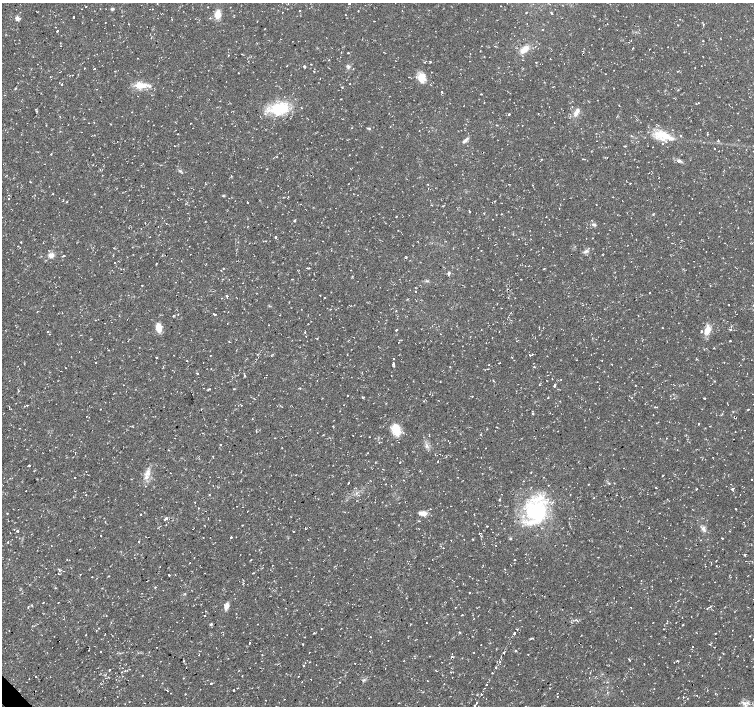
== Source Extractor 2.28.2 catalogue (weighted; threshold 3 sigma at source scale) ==
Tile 7 of 4 x 4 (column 3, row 2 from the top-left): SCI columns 3009-4512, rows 2958-4365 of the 6017 x 5986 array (HDU 1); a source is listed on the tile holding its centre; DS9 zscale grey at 2 x 2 block average (1 PNG px = mean of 2 x 2 image px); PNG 756 x 708 px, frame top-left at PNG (2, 3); no overlay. Shown black and unused: <1% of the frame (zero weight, under 2 of 3 exposures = <1% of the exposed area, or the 3 px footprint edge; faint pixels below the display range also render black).
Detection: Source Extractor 2.28.2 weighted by HDU 2 'WHT'; one run over the whole footprint, this tile lists its part. Background 0.0198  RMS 0.003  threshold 0.0135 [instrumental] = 3 sigma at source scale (4.5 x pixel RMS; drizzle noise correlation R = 1.50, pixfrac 1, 0.0396/0.0396 arcsec/px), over >= 5 px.
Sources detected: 383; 1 inside a brighter object's white glare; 32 cosmic-ray / hot-pixel residue — not listed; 8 inside a brighter listed object's ellipse — not listed separately; the other 342 listed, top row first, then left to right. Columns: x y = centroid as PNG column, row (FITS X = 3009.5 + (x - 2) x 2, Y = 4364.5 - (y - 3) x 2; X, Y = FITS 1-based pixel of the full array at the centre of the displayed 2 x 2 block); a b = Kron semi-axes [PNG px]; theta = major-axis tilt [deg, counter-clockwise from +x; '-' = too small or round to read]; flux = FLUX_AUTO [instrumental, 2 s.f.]
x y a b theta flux
157 3 2 2 - 0.34
395 3 2 2 - 0.22
349 4 2 2 - 1.3
86 6 2 2 - 1
500 6 2 2 - 0.25
207 7 2 2 - 0.29
112 9 4 3 - 1
152 9 2 2 - 0.43
300 10 2 2 - 0.91
36 11 2 2 - 0.44
282 12 2 2 - 0.49
552 13 3 2 - 0.46
218 14 7 5 79 9.4
345 15 2 2 - 0.29
73 17 2 2 - 2.2
17 18 7 4 -72 1.7
210 18 2 2 - 0.6
680 19 2 2 - 0.28
257 21 2 2 - 0.27
374 21 2 2 - 0.36
129 24 2 2 - 0.33
57 30 2 2 - 4
542 30 2 2 - 0.31
703 41 3 2 - 0.53
524 49 10 6 42 7.3
348 53 3 2 - 0.34
242 54 2 2 - 0.73
470 54 2 2 - 0.28
228 55 2 2 - 1.1
137 58 2 2 - 0.22
430 62 2 2 - 0.91
536 62 2 2 - 0.53
304 66 2 2 - 6.5
348 67 5 4 - 1.4
84 68 2 2 - 1.1
94 69 2 2 - 1.4
61 71 2 2 - 0.35
314 71 2 2 - 0.32
677 71 3 2 - 0.52
72 75 2 2 - 1.1
409 77 2 2 - 0.36
422 77 9 8 - 8.5
62 84 2 2 - 1.2
350 84 2 2 - 0.34
140 85 18 7 3 9.1
342 87 3 2 - 0.56
15 88 3 2 - 0.56
442 92 2 2 - 1.1
481 94 2 2 - 0.35
698 103 2 2 - 0.4
279 109 21 12 11 27
577 110 10 6 59 3.4
36 111 3 2 - 0.67
132 112 2 2 - 1
509 114 3 2 - 0.7
538 114 2 2 - 0.62
60 116 2 2 - 0.62
554 122 2 2 - 0.33
94 123 2 2 - 0.3
191 123 2 2 - 0.9
522 125 2 2 - 0.24
369 128 4 2 - 1
664 136 24 9 -16 17
465 140 11 3 42 2
718 141 3 2 - 0.57
174 146 2 2 - 0.57
625 146 3 2 - 0.56
714 148 2 2 - 1.4
51 154 2 2 - 0.33
607 158 2 2 - 0.34
541 159 3 2 - 0.37
679 161 7 4 17 1.6
630 183 2 2 - 0.32
53 194 2 2 - 0.37
358 195 2 2 - 0.22
223 196 3 2 - 0.51
283 197 2 2 - 0.34
288 197 3 2 - 0.34
612 197 3 2 - 0.25
9 199 2 2 - 0.65
67 202 2 2 - 0.36
247 202 2 2 - 4.4
301 204 2 2 - 0.26
596 205 2 2 - 0.95
443 206 3 2 - 0.39
559 208 2 2 - 0.63
736 210 2 2 - 0.21
469 212 2 2 - 1.3
484 213 2 2 - 0.54
501 214 2 2 - 0.3
653 214 3 3 - 0.47
396 216 2 2 - 1.8
546 216 2 2 - 0.81
295 220 3 2 - 0.81
166 223 2 2 - 0.54
594 225 5 4 - 1.5
398 230 2 2 - 0.29
598 233 2 2 - 0.25
275 237 2 2 - 1.1
518 239 2 2 - 0.38
21 242 3 2 - 0.36
18 246 2 2 - 0.23
366 249 2 2 - 0.25
481 250 2 2 - 0.73
585 251 7 4 30 1.9
51 255 7 6 - 3.8
64 255 3 2 - 0.92
406 257 3 2 - 0.55
114 262 2 2 - 0.33
156 263 2 2 - 0.39
307 268 4 2 - 0.76
121 269 2 2 - 0.25
449 274 4 2 - 1.3
292 279 2 2 - 1.2
521 279 2 2 - 0.71
427 281 4 3 - 0.84
142 285 2 2 - 0.37
415 292 2 2 - 0.69
650 292 2 2 - 0.33
227 297 2 2 - 3.1
325 297 2 2 - 1.1
222 298 2 2 - 0.27
753 305 3 2 - 0.43
301 309 2 2 - 0.23
37 311 2 2 - 0.28
396 311 2 2 - 0.64
215 314 2 2 - 1.6
280 315 2 2 - 0.27
173 316 2 2 - 0.56
311 321 2 2 - 0.28
104 323 2 2 - 0.28
268 325 2 2 - 0.31
158 327 7 5 -83 9.1
663 328 2 2 - 0.4
396 330 2 2 - 2.6
481 330 2 2 - 0.37
707 330 12 7 71 6.6
730 330 4 2 - 0.55
48 331 2 2 - 2.9
305 332 2 2 - 0.58
492 338 2 2 - 0.28
535 338 2 2 - 0.2
229 341 3 2 - 0.52
516 341 2 2 - 0.28
730 341 2 2 - 0.58
398 342 2 2 - 0.91
61 343 2 2 - 0.26
139 347 2 2 - 0.23
532 354 2 2 - 0.68
210 355 2 2 - 0.5
156 358 3 2 - 0.42
394 359 2 2 - 0.42
187 361 2 2 - 2.1
95 362 2 2 - 1.4
203 362 2 2 - 0.32
500 363 2 2 - 0.29
612 364 3 2 - 0.34
489 365 2 2 - 0.54
394 366 4 2 - 0.92
163 367 2 2 - 0.55
534 367 3 2 - 0.52
211 368 2 2 - 0.28
197 373 2 2 - 1.3
244 375 3 2 - 0.73
561 379 2 2 - 0.26
493 381 2 2 - 0.78
547 381 2 2 - 0.2
304 382 2 2 - 0.18
539 385 2 2 - 0.39
554 385 2 2 - 4.1
210 389 2 2 - 0.43
19 391 2 2 - 0.31
516 391 2 2 - 0.32
348 396 2 2 - 0.4
472 396 2 2 - 0.38
363 398 3 2 - 0.53
548 398 2 2 - 0.36
704 398 3 2 - 0.47
423 401 2 2 - 0.3
27 405 2 2 - 0.52
344 405 2 2 - 0.32
657 407 2 2 - 0.35
100 409 2 2 - 0.31
201 409 2 2 - 0.32
748 410 3 2 - 0.64
532 413 3 2 - 0.59
550 413 2 2 - 0.22
722 414 3 2 - 0.53
653 415 2 2 - 0.34
699 423 3 2 - 0.74
132 426 2 2 - 0.49
496 427 2 2 - 0.32
705 428 2 2 - 0.31
396 429 15 10 -61 9.7
323 435 3 2 - 0.34
353 435 2 2 - 1
369 437 2 2 - 0.27
175 438 2 2 - 0.4
748 453 2 2 - 0.24
375 462 2 2 - 0.61
438 462 2 2 - 0.43
29 465 2 2 - 2.4
383 469 2 2 - 0.3
86 471 2 2 - 1
148 473 9 5 75 3.9
170 473 2 2 - 0.62
75 477 2 2 - 0.36
544 477 2 2 - 0.3
751 479 2 2 - 1.5
349 482 2 2 - 0.46
614 483 2 2 - 0.34
385 484 2 2 - 0.87
589 484 2 2 - 0.42
656 487 2 2 - 0.44
697 489 3 2 - 0.48
732 489 3 2 - 2.3
26 491 2 2 - 1.7
209 494 2 2 - 0.31
86 495 2 2 - 0.3
594 498 2 2 - 0.5
499 499 2 2 - 0.76
195 502 2 2 - 0.88
236 506 2 2 - 0.54
198 508 2 2 - 0.32
735 509 2 2 - 0.49
535 511 31 29 -50 60
7 513 2 2 - 0.41
422 513 10 5 -10 3.9
141 514 2 2 - 1.7
166 519 4 2 - 1.7
105 522 2 2 - 0.57
204 525 2 2 - 0.27
487 526 2 2 - 1.1
649 527 2 2 - 0.42
703 529 9 5 -63 2.5
17 531 3 2 - 1.2
492 532 2 2 - 0.71
231 537 2 2 - 5.5
722 538 2 2 - 0.52
473 539 2 2 - 0.56
510 539 3 2 - 0.85
8 542 2 2 - 2.7
51 545 2 2 - 0.27
495 545 2 2 - 0.21
443 548 2 2 - 0.64
259 550 2 2 - 0.32
745 555 2 2 - 1.1
194 558 2 2 - 0.64
67 559 2 2 - 0.35
251 559 2 2 - 0.45
432 560 2 2 - 0.22
515 560 2 2 - 2.5
190 563 2 2 - 0.68
272 565 2 2 - 1.4
716 566 2 2 - 0.26
59 569 4 3 - 0.8
253 573 2 2 - 1.5
169 575 2 2 - 4.3
92 577 2 2 - 0.64
715 582 2 2 - 1.2
622 586 2 2 - 0.27
155 587 3 2 - 0.46
469 593 2 2 - 0.89
270 596 2 2 - 0.22
43 603 2 2 - 0.81
58 603 2 2 - 0.86
226 606 8 4 72 3.8
286 608 2 2 - 0.99
455 608 2 2 - 0.38
707 609 2 2 - 0.35
206 611 2 2 - 0.37
590 611 2 2 - 0.23
461 615 2 2 - 0.43
106 616 2 2 - 0.26
205 616 2 2 - 0.49
426 623 2 2 - 0.73
211 624 3 3 - 0.98
683 625 2 2 - 2.2
321 629 2 2 - 0.25
664 629 2 2 - 0.21
460 632 2 2 - 0.57
314 633 3 2 - 0.55
514 633 2 2 - 2.9
105 634 2 2 - 0.31
86 635 2 2 - 0.31
370 637 2 2 - 1.1
531 639 8 2 16 0.65
753 639 2 2 - 0.35
249 643 2 2 - 3.2
302 644 2 2 - 0.35
481 645 2 2 - 1.7
157 647 2 2 - 0.68
89 648 2 2 - 0.21
89 650 2 2 - 0.48
100 651 2 2 - 1
515 651 2 2 - 1.8
504 653 2 2 - 1.9
723 653 2 2 - 0.4
528 654 2 2 - 0.3
199 655 2 2 - 0.45
429 656 2 2 - 0.38
452 656 2 2 - 2.2
630 660 2 2 - 2
184 661 2 2 - 0.45
500 662 2 2 - 0.36
674 662 2 2 - 0.86
305 663 2 2 - 0.36
355 663 2 2 - 0.31
644 664 2 2 - 0.33
304 665 2 2 - 0.42
186 667 2 2 - 0.93
496 668 3 2 - 0.39
109 670 2 2 - 6.2
125 671 2 2 - 0.47
436 671 3 2 - 0.31
122 672 2 2 - 0.24
451 672 2 2 - 0.27
142 675 2 2 - 1.2
35 676 2 2 - 2.6
299 676 2 2 - 0.63
29 679 2 2 - 0.27
364 680 4 2 - 0.71
340 682 2 2 - 0.35
211 683 2 2 - 0.56
444 683 2 2 - 0.94
486 685 2 2 - 2
237 688 2 2 - 0.3
550 688 2 2 - 0.39
167 690 2 2 - 1.8
607 692 2 2 - 0.37
170 693 2 2 - 0.58
557 693 2 2 - 0.39
185 694 2 2 - 0.38
481 694 2 2 - 1.6
715 694 2 2 - 0.31
697 695 4 2 - 0.49
557 696 2 2 - 0.36
683 697 2 2 - 7.3
145 703 2 2 - 0.31
476 703 2 2 - 0.92
747 703 5 2 - 1.2
474 706 2 2 - 5.1
Isophote crosses this tile's border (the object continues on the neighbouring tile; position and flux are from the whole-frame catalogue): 4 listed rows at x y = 395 3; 753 305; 753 639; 474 706
Diffuse or blended objects may show on this block-average render without a row.